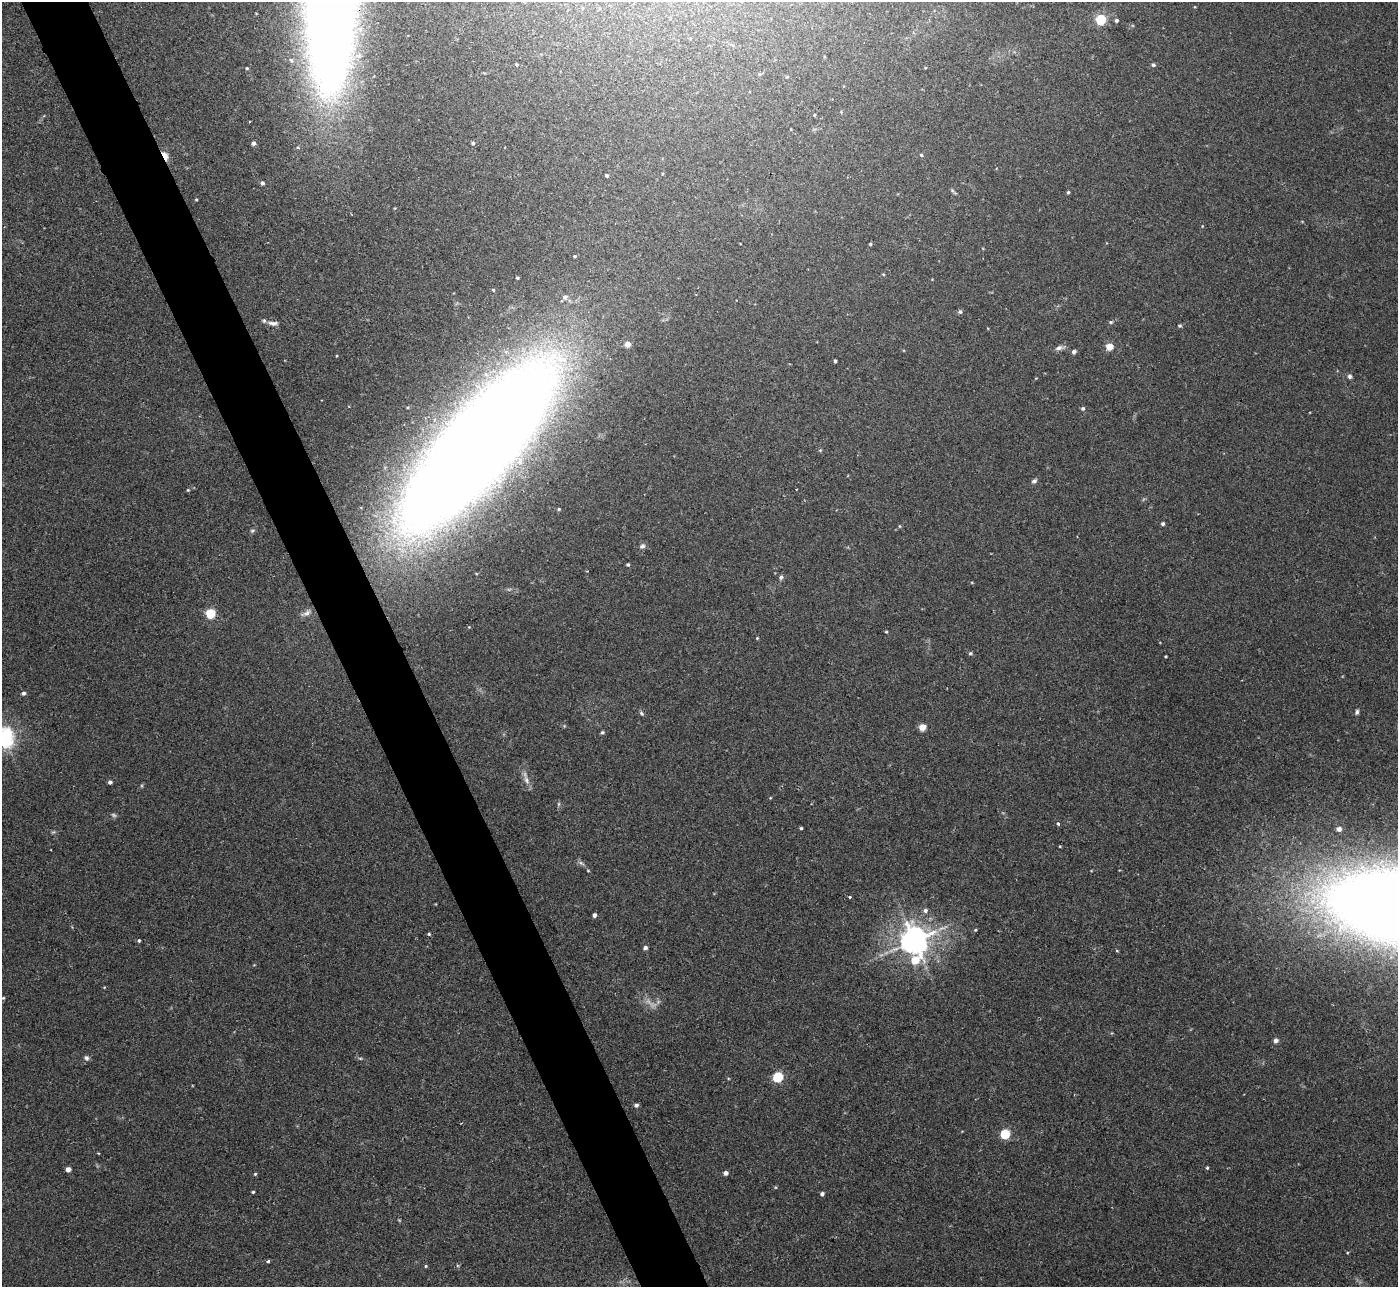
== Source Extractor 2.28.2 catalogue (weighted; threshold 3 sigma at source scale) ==
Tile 11 of 4 x 4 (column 3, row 3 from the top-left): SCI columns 2836-4231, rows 1471-2755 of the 5657 x 5637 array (HDU 1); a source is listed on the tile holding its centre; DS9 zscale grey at full resolution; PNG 1400 x 1289 px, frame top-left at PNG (2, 2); no overlay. Shown black and unused: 5% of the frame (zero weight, under 2 of 3 exposures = <1% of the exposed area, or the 3 px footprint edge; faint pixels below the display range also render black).
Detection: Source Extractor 2.28.2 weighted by HDU 2 'WHT'; one run over the whole footprint, this tile lists its part. Background 0.0422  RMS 0.0074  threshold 0.0332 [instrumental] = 3 sigma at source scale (4.5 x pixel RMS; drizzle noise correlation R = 1.50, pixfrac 1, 0.05/0.05 arcsec/px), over >= 5 px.
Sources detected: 92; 1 too faint to see at this stretch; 1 cosmic-ray / hot-pixel residue — not listed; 2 inside a brighter listed object's ellipse — not listed separately; the other 88 listed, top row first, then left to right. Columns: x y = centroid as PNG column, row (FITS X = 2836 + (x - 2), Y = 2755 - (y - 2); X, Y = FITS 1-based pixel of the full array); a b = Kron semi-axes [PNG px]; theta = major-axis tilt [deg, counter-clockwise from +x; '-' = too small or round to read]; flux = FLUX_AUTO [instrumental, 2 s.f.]
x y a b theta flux
330 7 159 43 90 1100
1100 19 5 5 - 55
1116 20 4 4 - 1.5
517 64 4 3 - 0.85
1153 65 5 5 - 1.4
247 68 4 3 - 0.74
814 115 3 3 - 0.64
253 143 4 4 - 2.6
473 143 4 4 - 1.2
921 155 4 4 - 1
165 156 9 4 -64 18
607 175 3 3 - 1.4
262 183 4 4 - 1.9
952 190 6 4 -20 1
1068 192 4 4 - 0.91
196 199 3 3 - 0.69
870 244 4 3 - 0.95
575 256 4 3 - 0.85
517 278 3 3 - 1.1
493 290 4 3 - 0.73
565 297 6 6 - 2.7
960 312 5 5 - 1.7
1111 322 5 4 - 1.1
273 323 13 6 -4 3.2
1180 325 4 4 - 1.1
628 344 4 4 - 8.7
1109 347 5 4 - 15
1059 348 12 6 12 3
1074 352 5 4 - 1.9
835 361 3 3 - 1.1
1350 376 6 5 - 1.7
1083 408 5 4 - 1.4
478 446 199 62 48 1700
820 450 5 3 - 0.67
1034 481 7 5 37 1.8
188 490 5 4 - 0.73
559 509 5 4 - 0.89
1163 524 4 4 - 1.5
899 526 5 3 - 0.65
252 531 7 5 18 1.2
642 546 8 6 24 2.1
628 565 4 3 - 1.2
781 577 6 5 - 1.4
210 613 5 5 - 49
306 613 16 6 23 3.6
886 632 4 3 - 0.78
757 638 4 3 - 0.63
970 653 5 4 - 1.1
1166 656 3 2 - 0.64
23 693 5 4 - 1.8
1357 712 6 5 - 1.6
641 713 7 4 -50 1.3
922 727 5 4 - 14
602 732 5 4 - 1.2
4 738 7 7 - 440
526 780 11 6 -76 3.7
110 782 4 4 - 2
1058 824 3 3 - 1.7
801 828 3 3 - 0.98
1339 829 4 4 - 4.2
1060 846 3 3 - 0.53
581 863 9 4 -35 1.8
850 897 3 3 - 0.81
925 910 6 6 - 2.1
594 915 4 3 - 2.1
975 930 4 4 - 0.7
429 934 4 3 - 0.85
914 940 8 8 - 1000
139 941 4 3 - 1.1
645 948 4 4 - 2.3
1117 951 5 3 - 0.59
915 960 10 7 28 22
3 998 4 3 - 0.75
653 1005 11 5 -11 3.4
1276 1040 6 6 - 2.2
86 1058 7 6 - 2.1
360 1058 6 3 -18 0.92
778 1077 5 5 - 54
636 1105 5 5 - 1.9
1005 1134 5 5 - 42
1207 1168 4 4 - 0.76
68 1169 4 4 - 5.1
725 1173 4 4 - 3.3
255 1174 4 4 - 0.81
253 1192 3 3 - 1
822 1194 4 4 - 1.9
268 1261 3 3 - 2.5
426 1266 4 4 - 0.77
Overlapping masked pixels (flux is a lower limit): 3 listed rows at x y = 330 7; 165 156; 478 446
Isophote crosses this tile's border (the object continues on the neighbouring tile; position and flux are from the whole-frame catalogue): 2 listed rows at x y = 330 7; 4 738